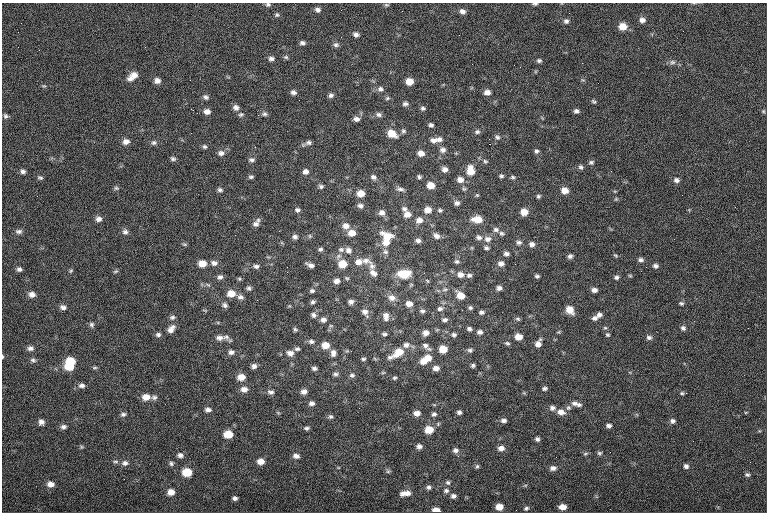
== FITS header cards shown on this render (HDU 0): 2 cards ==
NAXIS1  =                  765
NAXIS2  =                  510

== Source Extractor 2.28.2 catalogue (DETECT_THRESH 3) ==
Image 765 x 510 px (HDU 0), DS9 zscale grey, 1 PNG px = 1 image px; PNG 769 x 514 px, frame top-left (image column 1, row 510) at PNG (2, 3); no overlay
Background -0.851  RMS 8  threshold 24.1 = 3 sigma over >= 5 px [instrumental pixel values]
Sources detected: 300; all 300 listed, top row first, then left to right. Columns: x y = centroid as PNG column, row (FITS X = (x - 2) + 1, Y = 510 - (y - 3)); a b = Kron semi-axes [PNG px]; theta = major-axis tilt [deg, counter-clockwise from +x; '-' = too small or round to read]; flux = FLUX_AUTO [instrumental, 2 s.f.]
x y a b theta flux
268 4 7 5 -1 1100
535 4 6 3 1 880
386 5 6 4 -1 760
318 10 7 5 -28 1900
463 11 7 6 - 2200
277 15 6 5 - 920
642 20 7 7 - 2400
566 21 7 6 - 1600
623 26 7 6 - 6900
683 31 3 2 - 410
356 34 6 5 - 1800
302 43 6 5 - 1500
336 45 8 6 -1 1400
145 47 3 3 - 570
39 50 2 2 - 1200
286 57 6 5 - 900
271 59 7 6 - 1700
539 61 6 5 - 1100
672 62 8 6 0 1600
520 67 2 2 - 270
134 75 9 7 6 4100
130 78 8 6 -12 2200
157 81 7 6 - 2500
409 82 6 6 - 6000
44 86 7 3 -1 630
380 89 8 7 - 1900
293 92 6 5 - 1700
487 92 6 5 - 2900
331 95 6 5 - 1600
206 97 8 6 -29 1400
387 98 7 5 22 870
594 101 6 4 -37 910
405 104 7 5 5 1500
236 108 7 6 - 2300
423 108 6 5 - 1100
191 109 3 2 - 550
576 111 5 5 - 1500
763 111 5 4 - 660
207 112 7 6 - 2600
241 114 7 5 23 1100
264 114 7 6 - 1300
379 115 8 6 -14 1700
6 116 6 6 - 1200
356 119 7 6 - 2200
431 125 5 4 - 1300
403 131 7 6 - 1100
477 132 7 6 - 1300
392 133 9 7 -28 8300
497 137 8 6 -39 1400
439 139 8 7 - 2000
434 140 10 7 14 2800
126 141 8 6 8 2700
154 143 7 6 - 1400
308 143 9 6 11 1800
489 144 2 2 - 3500
205 147 6 5 - 1000
443 150 8 7 - 2200
536 151 6 5 - 1200
221 153 8 7 - 2300
421 153 7 6 - 3700
173 159 7 5 -23 1200
252 160 8 6 -4 1500
485 161 7 5 -25 980
591 162 7 6 - 1200
581 167 7 6 - 1300
445 169 6 6 - 2400
23 171 6 6 - 1600
470 171 11 8 -86 7200
305 172 7 6 - 2200
501 176 5 4 - 1000
251 177 6 4 12 1100
373 177 7 6 - 1700
419 177 5 4 - 1100
513 177 6 5 - 940
40 178 7 5 -14 970
460 180 8 7 - 3400
676 180 7 6 - 1800
431 185 7 6 - 5800
321 186 6 5 - 1300
116 188 6 5 - 960
400 189 11 5 -10 1600
464 189 6 5 - 810
220 190 7 5 -13 1200
565 191 7 6 - 4900
361 193 7 6 - 5500
538 196 5 5 - 940
616 199 5 4 - 650
457 203 6 6 - 1600
360 206 7 6 - 1800
405 209 7 6 - 1700
297 210 7 5 -23 1400
428 210 7 6 - 4600
440 210 6 5 - 1000
524 212 7 6 - 5800
382 213 8 7 - 2400
407 214 8 7 - 3700
99 219 7 7 - 2200
477 219 9 6 -5 7700
419 220 9 8 - 3100
256 223 10 6 54 2400
346 226 8 7 - 3100
496 230 8 7 - 1700
19 231 9 6 6 1600
125 232 8 7 - 1800
352 233 8 6 7 4700
501 233 6 5 - 1100
235 235 2 2 - 1300
310 236 6 5 - 770
387 236 13 8 -21 7700
436 236 8 7 - 2300
295 237 7 6 - 1700
479 237 7 6 - 1600
488 239 9 8 - 2800
418 241 7 5 -4 1700
386 242 9 8 - 4600
519 242 7 6 - 1500
184 244 6 4 -11 780
532 244 6 6 - 2200
486 248 6 5 - 1100
320 249 5 5 - 1100
341 249 8 7 - 1500
348 250 8 7 - 2200
385 252 8 7 - 1500
506 254 6 4 -1 1600
615 255 7 4 -44 710
357 256 2 2 - 1100
570 256 6 5 - 1500
641 260 7 5 -11 1600
366 261 14 8 -14 3100
457 261 6 6 - 1100
358 262 9 8 - 3200
202 263 8 6 -3 6000
214 263 9 7 -3 2300
501 263 7 6 - 2300
342 264 8 7 - 8300
515 264 2 2 - 1900
310 265 8 4 -21 2100
256 266 7 5 -4 1600
372 266 9 8 - 2300
655 266 6 5 - 1600
646 267 2 2 - 1000
19 269 6 5 - 1500
71 271 6 4 45 720
115 271 7 4 19 800
287 272 2 2 - 3900
373 273 10 7 -42 2700
404 274 13 8 2 13000
460 274 8 7 - 3100
469 275 7 5 1 1400
537 276 5 4 - 1100
630 276 6 4 -1 570
220 277 7 6 - 1700
616 277 6 5 - 1300
347 278 6 4 -41 710
239 279 6 5 - 740
337 281 6 5 - 2300
208 285 6 4 -19 830
249 288 6 6 - 1300
499 288 5 5 - 1800
445 289 7 5 16 1200
594 290 6 5 - 2100
312 291 6 5 - 1200
32 294 7 6 - 2800
231 294 9 7 2 5800
461 296 7 6 - 6900
240 297 8 6 -19 1800
392 298 10 8 -15 3400
257 300 2 2 - 260
313 302 6 5 - 1100
351 302 5 5 - 1800
681 303 6 5 - 970
409 304 7 6 - 3300
225 305 7 6 - 1500
63 307 8 6 -10 2000
470 308 5 5 - 1000
440 309 8 6 14 1600
570 310 8 6 -50 6500
422 311 7 5 -19 1200
365 312 8 7 - 2400
481 312 6 5 - 1300
313 315 7 6 - 1600
599 315 7 6 - 1900
386 316 10 7 -84 2800
172 317 7 6 - 1400
594 318 7 6 - 1700
518 319 7 5 -16 930
323 320 8 7 - 2100
445 320 6 5 - 1400
92 325 8 6 -67 1300
605 328 5 4 - 710
683 328 6 6 - 1400
171 329 11 7 48 3400
295 329 5 5 - 870
469 329 6 5 - 1300
480 332 8 7 - 1800
426 333 7 6 - 2600
158 334 7 6 - 1400
384 334 7 5 -6 1100
454 335 6 5 - 1200
608 335 6 5 - 880
226 337 10 7 -13 1900
518 337 6 6 - 5300
649 337 7 6 - 1500
219 338 10 7 0 2700
311 341 8 6 -11 1600
507 343 7 5 -18 1000
538 343 9 6 64 3200
325 345 8 7 - 5900
406 345 8 7 - 2200
425 345 10 7 -40 2200
30 348 7 6 - 1800
297 349 7 5 7 1200
443 349 6 6 - 8400
470 350 7 5 -2 1200
231 352 8 6 0 1900
398 352 13 8 35 8900
290 353 8 6 -14 2800
333 353 9 7 86 2400
2 356 4 2 - 500
390 357 7 6 - 1600
428 358 11 8 6 6100
363 359 6 4 1 900
33 360 7 6 - 1200
70 361 8 7 - 11000
423 362 7 6 - 3300
473 365 5 5 - 1100
69 366 9 6 -8 10000
254 366 7 6 - 1900
95 368 8 4 0 750
314 368 6 4 -11 1400
436 368 7 6 - 2600
383 373 6 4 1 630
335 374 8 5 3 1300
352 375 7 6 - 1400
241 377 8 6 6 5200
394 378 6 5 - 850
81 385 8 6 -6 1900
544 388 6 4 7 1200
244 389 8 7 - 3100
271 392 8 6 -11 1600
304 392 7 6 - 2500
682 393 5 4 - 760
686 393 3 2 - 890
146 397 9 7 0 4900
154 397 7 6 - 1400
312 403 7 5 8 1700
575 403 9 6 -17 2200
579 405 8 6 -3 1500
552 408 8 7 - 2000
568 408 8 7 - 1400
208 410 7 6 - 1900
459 412 5 4 - 1400
561 412 9 7 -13 3500
746 412 5 3 - 480
417 413 7 6 - 3400
123 414 7 5 14 1300
434 414 7 6 - 1400
331 417 7 5 -40 1200
504 420 7 5 -5 1600
673 421 7 6 - 1500
41 422 7 5 -33 2000
39 425 4 3 - 690
609 426 6 5 - 1600
63 427 8 6 8 1600
307 428 6 4 8 1100
429 430 7 6 - 9400
228 434 7 6 - 9500
537 439 5 4 - 1300
693 441 2 2 - 1500
419 446 6 6 - 2000
82 447 5 5 - 700
501 448 7 6 - 2700
455 450 8 7 - 2100
599 453 7 5 14 1000
585 454 6 4 17 790
180 455 7 5 -5 1900
296 456 8 6 -12 2300
115 461 8 4 0 1100
261 461 7 6 - 4100
125 463 9 7 5 2000
171 463 6 6 - 1200
477 466 6 4 73 890
686 466 5 5 - 1400
553 468 8 6 6 2000
388 471 6 5 - 960
187 472 7 6 - 12000
747 475 6 5 - 1100
124 479 2 2 - 380
448 482 6 6 - 1200
50 484 8 7 - 3300
428 487 6 5 - 1400
446 491 7 6 - 1300
171 492 7 6 - 4000
405 493 12 5 7 3900
453 496 6 5 - 1600
235 498 5 4 - 1500
499 507 6 5 - 6100
562 507 7 5 2 3800
526 508 6 4 21 970
436 510 6 4 -4 4500
At the frame edge (FLAGS 8, measured only in part): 4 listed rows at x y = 268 4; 535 4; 2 356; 436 510